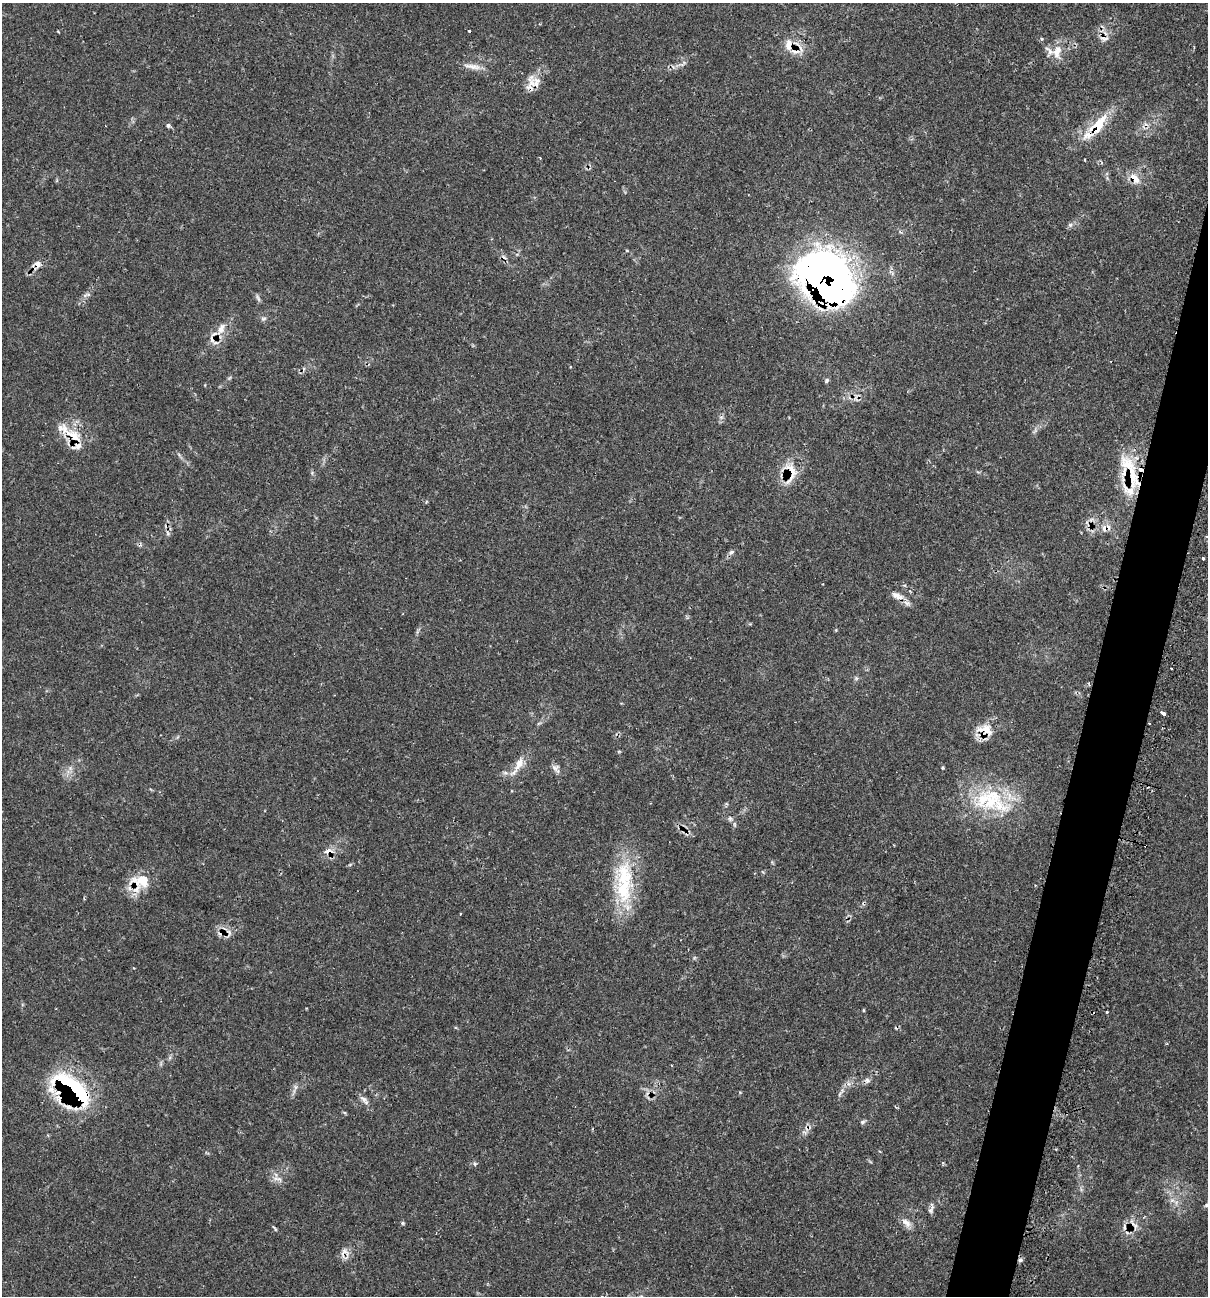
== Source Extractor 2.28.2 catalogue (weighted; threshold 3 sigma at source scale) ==
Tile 10 of 4 x 4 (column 2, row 3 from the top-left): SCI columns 1476-2681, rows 1337-2630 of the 5431 x 5468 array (HDU 1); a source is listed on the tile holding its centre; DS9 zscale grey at full resolution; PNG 1210 x 1298 px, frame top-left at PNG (2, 3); no overlay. Shown black and unused: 4% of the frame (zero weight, under 2 of 3 exposures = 3% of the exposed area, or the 3 px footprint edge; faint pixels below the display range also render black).
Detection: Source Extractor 2.28.2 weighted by HDU 2 'WHT'; one run over the whole footprint, this tile lists its part. Background 0.0817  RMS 0.0039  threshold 0.0176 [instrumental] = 3 sigma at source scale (4.5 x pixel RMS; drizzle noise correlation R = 1.50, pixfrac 1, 0.05/0.05 arcsec/px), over >= 5 px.
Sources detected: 74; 5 cosmic-ray / hot-pixel residue — not listed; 11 inside a brighter listed object's ellipse — not listed separately; the other 58 listed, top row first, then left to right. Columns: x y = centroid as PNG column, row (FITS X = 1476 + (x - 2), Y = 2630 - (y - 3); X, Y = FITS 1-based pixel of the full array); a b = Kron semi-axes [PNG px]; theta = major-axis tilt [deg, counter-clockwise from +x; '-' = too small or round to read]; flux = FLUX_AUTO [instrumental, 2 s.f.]
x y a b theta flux
469 31 3 3 - 0.69
58 32 3 2 - 0.36
1104 38 14 7 -9 1.9
1042 39 5 4 - 0.49
789 45 16 9 -89 4.3
1057 52 22 12 79 5.2
472 66 26 7 -9 3.2
535 82 21 15 -32 4.9
1098 124 32 13 57 11
168 125 6 5 - 1
1085 160 3 2 - 0.41
1134 178 14 8 -49 4.6
1070 225 7 5 -46 0.85
627 251 5 3 - 0.34
37 264 11 8 64 2.6
833 279 71 36 -64 160
88 294 6 4 -19 0.61
258 298 10 4 -59 0.89
263 319 8 5 7 0.85
221 329 18 9 64 4.4
827 380 6 4 75 0.67
74 436 29 14 -37 10
791 470 25 12 -52 6.8
1130 472 57 16 -69 17
1105 528 10 8 57 2.6
167 533 7 4 -70 0.74
1206 536 3 3 - 0.48
731 552 8 5 27 0.95
1203 558 3 3 - 3.7
897 596 20 8 -25 3.5
1171 668 2 2 - 0.37
1163 713 5 3 - 3.6
985 730 25 17 -11 7.2
519 764 22 9 67 4.6
70 768 6 5 - 0.99
556 768 13 9 -46 1.9
987 801 55 28 -16 31
730 818 7 5 -69 0.88
328 851 13 7 -3 2.8
140 882 27 20 24 11
624 885 60 23 85 28
1107 1012 3 3 - 0.51
867 1080 9 7 -26 1.3
295 1087 7 4 90 0.89
73 1088 59 21 -35 44
840 1094 7 4 70 0.68
363 1099 11 7 -36 1.6
862 1122 7 5 16 0.79
475 1164 6 4 -71 0.54
276 1178 8 6 15 1.7
1206 1205 6 4 47 0.6
931 1210 13 6 59 1.3
403 1223 5 5 - 0.5
906 1223 15 8 -46 2.6
1124 1227 8 5 84 1.2
275 1229 9 3 -50 0.58
344 1253 14 13 - 2.9
1020 1260 6 5 - 0.83
Overlapping masked pixels (flux is a lower limit): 19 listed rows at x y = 789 45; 535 82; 1098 124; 1134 178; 37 264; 833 279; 74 436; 791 470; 1130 472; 1105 528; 897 596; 1163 713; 985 730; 987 801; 328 851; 140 882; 73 1088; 344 1253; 1020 1260
Isophote crosses this tile's border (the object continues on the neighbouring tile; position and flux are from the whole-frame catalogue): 1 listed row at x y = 1206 536